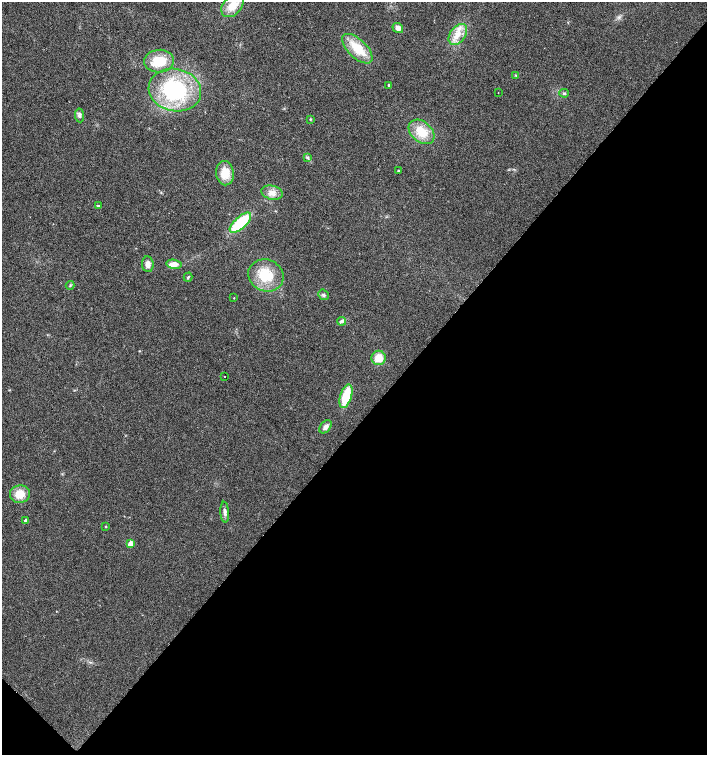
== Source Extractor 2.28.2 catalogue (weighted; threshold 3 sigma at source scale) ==
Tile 15 of 4 x 4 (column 3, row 4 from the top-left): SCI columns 2980-4388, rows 5-1509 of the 6025 x 6023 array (HDU 1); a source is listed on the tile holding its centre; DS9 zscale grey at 2 x 2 block average (1 PNG px = mean of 2 x 2 image px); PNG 709 x 757 px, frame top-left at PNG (2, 2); each listed source drawn as its Kron ellipse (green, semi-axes under 4 px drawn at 4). Shown black and unused: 44% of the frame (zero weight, under 2 of 3 exposures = <1% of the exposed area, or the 3 px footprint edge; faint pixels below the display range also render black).
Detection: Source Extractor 2.28.2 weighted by HDU 2 'WHT'; one run over the whole footprint, this tile lists its part. Background 0.0301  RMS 0.0063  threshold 0.0283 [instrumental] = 3 sigma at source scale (4.5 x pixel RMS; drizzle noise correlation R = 1.50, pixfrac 1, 0.0396/0.0396 arcsec/px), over >= 5 px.
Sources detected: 37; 1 inside a brighter listed object's ellipse — not listed separately; the other 36 listed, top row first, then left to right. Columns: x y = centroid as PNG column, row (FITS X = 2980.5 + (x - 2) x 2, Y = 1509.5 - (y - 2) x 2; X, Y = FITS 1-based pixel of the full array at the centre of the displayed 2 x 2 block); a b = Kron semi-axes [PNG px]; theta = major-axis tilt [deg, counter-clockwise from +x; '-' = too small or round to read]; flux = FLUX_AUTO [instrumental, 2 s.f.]
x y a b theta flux
232 6 13 9 48 25
398 28 5 5 - 7.4
458 34 12 7 53 17
357 49 19 9 -44 35
159 61 15 11 5 39
516 75 3 3 - 1.2
389 85 2 2 - 1.8
175 90 26 21 -11 140
498 93 2 2 - 0.73
564 93 5 3 - 2.2
79 115 7 4 -82 4.1
310 119 3 3 - 1.2
421 132 14 10 -41 32
307 157 4 3 - 2
398 171 2 2 - 1.4
225 173 12 8 -81 25
272 193 11 7 -13 12
98 206 3 3 - 1.7
240 223 13 6 42 75
148 264 8 6 -82 9.1
174 264 7 4 -11 14
266 275 18 16 -24 44
188 277 5 3 - 1.8
70 285 4 3 - 1.7
324 295 5 5 - 3.5
234 298 2 2 - 0.68
342 321 4 4 - 4.1
379 358 7 7 - 22
224 377 2 2 - 4.7
346 396 12 5 73 46
326 427 7 5 49 6.5
20 494 10 9 - 23
225 512 10 4 -86 5.6
26 521 2 2 - 8.3
105 527 3 2 - 1
130 543 3 2 - 24
Isophote crosses this tile's border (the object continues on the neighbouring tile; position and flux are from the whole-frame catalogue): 1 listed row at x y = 232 6
Diffuse or blended objects may show on this block-average render without a row.